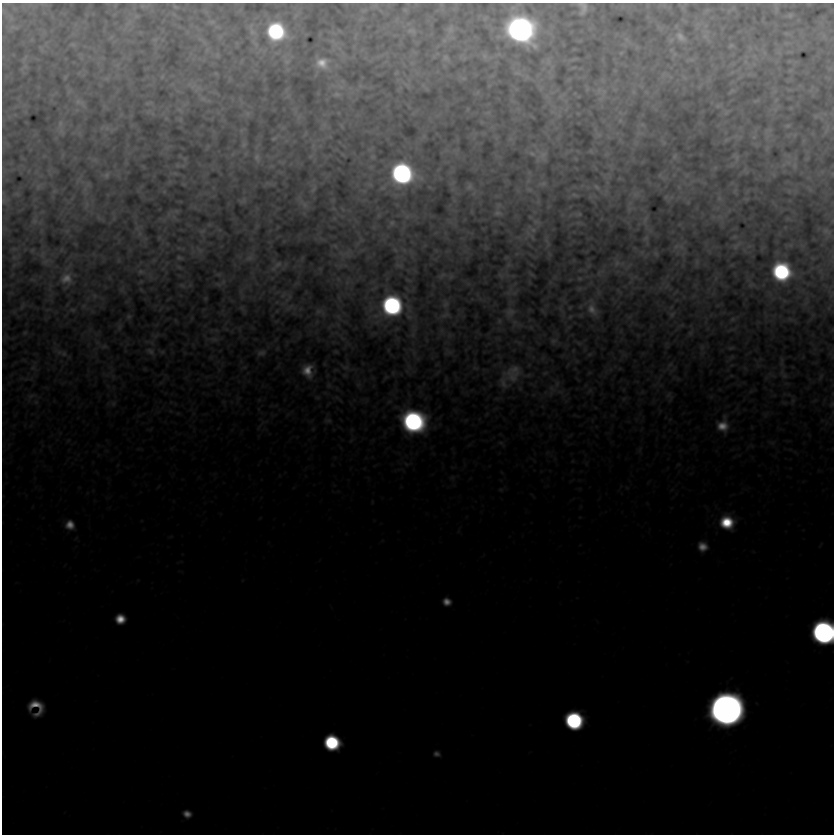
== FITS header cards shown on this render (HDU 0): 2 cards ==
NAXIS1  =                  832
NAXIS2  =                  832

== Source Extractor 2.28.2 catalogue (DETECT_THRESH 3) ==
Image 832 x 832 px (HDU 0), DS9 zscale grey, 1 PNG px = 1 image px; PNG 836 x 836 px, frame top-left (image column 1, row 832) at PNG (2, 3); no overlay
Background 1.13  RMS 1.1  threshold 3.32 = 3 sigma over >= 5 px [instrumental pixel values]
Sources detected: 377; all 377 listed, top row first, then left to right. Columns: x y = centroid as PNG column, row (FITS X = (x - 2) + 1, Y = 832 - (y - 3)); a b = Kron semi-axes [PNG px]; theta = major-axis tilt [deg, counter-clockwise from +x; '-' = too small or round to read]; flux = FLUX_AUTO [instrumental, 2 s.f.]
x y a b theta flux
144 6 17 6 4 300
175 7 5 3 - 120
776 7 14 4 -82 170
583 8 12 9 -85 780
733 8 5 5 - 96
174 14 9 3 -45 130
790 15 4 3 - 140
11 18 10 6 -90 250
212 22 10 6 -4 230
128 23 18 8 47 590
13 27 13 5 2 250
659 28 11 5 -41 220
450 29 12 8 74 530
252 30 11 5 -66 420
520 30 18 16 -33 75000
412 31 14 8 -19 380
276 32 14 13 - 14000
787 33 8 4 -10 130
355 36 12 2 73 110
824 36 7 4 -72 150
111 37 7 5 45 150
220 37 8 5 54 160
681 37 15 9 -48 890
706 37 26 10 -61 890
155 39 9 6 26 190
444 40 11 8 58 360
627 40 17 7 -46 470
671 40 9 7 26 240
204 42 14 6 -49 390
255 42 21 9 -67 660
334 43 18 9 -55 650
786 43 8 5 19 160
73 44 7 5 -12 180
731 46 5 4 - 170
750 48 11 6 -89 300
41 49 6 3 -61 130
207 50 11 6 75 280
671 50 7 6 - 160
414 52 9 5 -27 130
764 52 10 5 -63 280
779 52 9 7 -37 190
789 52 11 4 0 150
621 53 6 4 43 120
674 54 11 6 66 190
217 55 7 6 - 160
498 55 14 6 11 300
461 56 13 8 51 320
485 56 15 9 -62 510
754 57 12 6 -57 420
446 58 14 11 -45 540
24 59 11 5 63 220
286 59 21 12 -76 780
574 59 8 2 13 160
690 60 13 6 5 240
548 61 15 11 83 580
746 62 12 7 -48 400
322 63 19 15 -26 2000
412 63 8 6 0 240
117 65 7 6 - 220
24 67 9 5 62 330
573 68 9 3 5 120
790 70 7 5 21 110
732 72 7 4 44 130
79 73 6 4 55 94
216 73 4 3 - 88
396 73 6 5 - 130
417 73 8 6 -45 310
518 73 21 9 -19 620
663 74 11 8 43 360
491 76 10 4 19 160
65 77 4 3 - 96
162 77 6 4 73 110
684 77 10 5 -50 240
107 78 8 7 - 170
462 78 14 8 -18 390
406 84 19 8 -38 390
192 85 19 11 -17 860
489 85 7 5 68 110
339 86 30 9 -2 900
361 86 12 6 -17 270
399 88 11 4 55 140
426 89 7 4 -43 130
599 90 23 10 -90 380
604 91 25 5 71 360
732 91 6 3 34 180
633 92 7 6 - 180
646 92 7 4 -45 150
477 93 8 4 29 180
337 94 16 9 -2 630
288 96 8 6 28 210
546 96 7 5 -90 210
561 96 14 4 35 220
203 99 12 7 -31 370
776 100 8 5 60 180
512 101 10 4 -27 160
756 101 9 5 19 150
80 103 18 8 -33 490
149 103 6 3 7 140
185 104 7 4 19 170
719 105 10 6 20 230
468 109 6 4 89 91
776 109 14 5 50 280
180 110 11 5 -37 210
726 112 10 7 29 230
338 113 5 3 - 73
487 113 11 6 9 220
247 114 10 9 - 310
559 115 6 6 - 150
299 117 9 6 63 270
166 118 5 4 - 88
180 119 8 5 -75 160
620 120 8 6 88 200
482 122 6 5 - 110
60 124 19 9 85 550
323 125 13 8 66 380
642 125 8 6 -39 170
342 126 5 2 - 110
787 126 5 3 - 140
107 128 9 8 - 320
768 131 8 6 48 310
639 133 11 6 6 210
305 134 8 3 60 86
598 135 11 7 -30 250
424 136 7 6 - 140
736 136 13 7 4 380
330 137 6 4 -19 74
754 137 9 8 - 320
274 138 6 3 36 130
510 139 8 8 - 200
727 140 10 5 30 220
663 142 9 5 -52 140
244 144 10 7 84 310
313 146 12 6 -88 340
167 147 7 4 19 170
207 147 6 3 67 110
767 148 11 6 75 260
591 151 5 4 - 120
532 153 11 6 -24 340
606 154 8 5 27 130
343 155 6 4 -20 67
541 156 11 10 - 710
675 156 10 7 81 210
373 157 6 5 - 140
736 157 17 9 -78 500
257 158 14 8 -81 420
185 159 7 6 - 160
95 160 9 6 -16 220
788 162 14 8 1 570
177 165 6 6 - 150
794 166 11 7 -85 280
611 167 12 5 -61 220
715 168 8 6 45 170
745 171 7 5 -58 180
175 173 8 3 -2 190
402 174 15 14 - 31000
773 174 8 5 -59 160
106 175 9 7 36 300
687 175 7 6 - 180
662 176 9 4 -36 220
528 181 9 6 63 300
452 183 8 4 30 110
184 184 5 3 - 99
269 184 9 2 -11 160
543 184 14 8 9 460
88 185 8 7 - 220
370 185 7 6 - 150
39 186 12 6 45 240
469 186 6 5 - 260
383 187 10 6 31 220
597 187 12 7 -42 340
313 188 11 5 66 250
453 189 7 4 71 130
810 189 9 3 -45 120
529 190 11 7 -19 360
54 191 8 5 26 150
164 191 5 5 - 93
735 191 8 6 89 160
789 191 6 5 - 110
606 192 14 7 77 340
17 194 6 5 - 110
636 194 13 11 8 520
575 195 6 3 -11 180
666 197 4 4 - 120
670 198 11 4 45 170
719 198 10 8 -66 350
746 199 6 4 -5 120
3 200 11 8 81 260
243 201 6 5 - 250
538 201 9 7 75 200
688 202 5 5 - 100
303 203 12 4 -48 400
86 205 15 9 83 640
498 206 11 6 70 280
630 209 10 9 - 290
175 211 9 3 7 220
498 213 9 6 -13 330
578 214 6 3 5 170
379 215 7 4 72 110
407 216 7 7 - 240
174 217 13 6 -54 270
720 217 13 9 -34 650
100 218 17 6 -36 320
114 218 9 5 70 190
788 219 8 4 0 120
34 221 11 9 67 370
537 222 13 9 -32 370
392 223 7 6 - 200
579 223 11 4 -5 140
646 223 30 10 -72 830
209 224 6 5 - 110
257 226 8 5 60 160
277 227 5 3 - 56
532 229 16 14 -14 720
67 231 9 6 -13 230
202 231 11 9 26 360
827 232 11 8 -55 420
140 234 14 9 -80 600
532 237 14 6 -59 360
734 237 5 4 - 140
159 238 6 4 75 110
646 239 7 4 -79 230
547 242 19 6 -73 360
737 245 18 8 40 450
789 245 13 5 6 210
335 246 6 4 -45 100
676 246 16 9 41 490
749 246 8 7 - 270
32 250 4 3 - 120
200 250 15 9 -52 510
395 250 8 4 -54 140
404 250 8 4 -45 150
642 252 8 7 - 260
345 253 20 10 1 480
656 254 6 4 -61 190
42 255 14 9 90 490
14 257 9 7 -42 320
250 257 17 11 41 610
180 258 6 3 -12 180
118 260 7 4 -90 120
154 260 8 5 49 150
46 261 9 5 18 340
697 262 10 6 90 170
617 263 14 12 -79 630
278 264 18 10 32 610
399 265 6 3 -12 170
509 265 9 7 28 240
589 266 7 6 - 140
179 267 8 5 -16 150
141 272 15 9 3 610
600 272 16 8 40 500
781 272 14 13 - 15000
218 274 7 5 7 150
531 274 6 2 -37 140
442 275 11 6 33 200
501 275 11 7 -54 250
451 276 8 6 47 160
635 277 10 4 6 180
580 278 5 5 - 130
716 278 7 4 72 150
32 279 8 5 -6 180
66 279 19 16 89 1600
141 281 6 4 18 100
223 282 11 7 60 330
218 284 10 6 -16 210
182 285 9 5 -26 200
751 285 10 7 -5 210
667 286 7 4 45 160
579 288 7 6 - 170
122 289 10 8 -81 210
241 291 9 4 -82 250
509 291 17 8 62 400
598 292 10 7 -68 260
11 293 7 4 -18 100
514 293 14 7 32 300
283 295 12 7 59 390
94 296 9 8 - 350
289 297 9 7 -85 220
205 298 3 3 - 83
445 304 10 8 86 310
22 306 13 6 64 310
83 306 9 8 - 310
392 306 14 13 - 23000
289 307 15 6 31 350
570 307 4 3 - 86
243 309 8 3 -57 200
592 309 25 13 -66 1400
47 310 8 3 19 110
73 310 9 7 -5 230
561 310 20 6 -66 390
543 311 8 4 -53 100
320 312 12 6 -19 280
510 313 14 12 48 650
672 314 9 6 48 190
445 315 12 7 20 290
129 316 6 5 - 180
409 317 11 7 -24 340
570 317 6 5 - 130
733 319 7 5 16 140
175 320 6 3 -71 70
499 321 7 6 - 160
514 322 12 10 10 480
119 327 10 7 80 230
216 330 10 6 -11 250
25 333 4 4 - 120
413 333 19 6 72 410
690 333 8 6 51 170
155 336 11 6 23 230
342 338 10 5 -27 250
214 339 19 8 0 600
553 341 10 9 - 320
579 343 8 5 -27 160
104 346 11 7 10 300
702 347 8 6 89 230
731 348 7 4 12 140
150 351 16 10 -32 590
162 352 8 5 0 150
336 352 4 3 - 120
449 352 9 6 -12 200
261 353 10 7 12 440
64 354 12 9 -34 500
589 354 8 5 27 130
732 357 8 5 36 130
782 360 9 6 86 190
670 365 10 6 45 270
244 367 9 5 20 160
345 367 17 9 -20 610
33 368 10 8 -8 350
514 369 32 15 -17 1400
308 371 12 11 - 1800
545 373 8 4 15 140
783 374 19 10 -57 640
113 376 9 6 -70 270
731 376 6 4 18 79
512 377 29 17 -9 1900
820 377 11 5 63 200
503 382 29 15 89 1300
358 384 8 8 - 260
557 384 15 7 72 450
329 385 9 8 - 280
552 390 20 12 80 910
590 390 10 6 45 210
31 396 13 7 26 340
669 396 8 5 -73 270
317 397 8 5 -14 150
338 399 13 3 -44 160
624 399 7 6 - 180
793 401 10 6 66 220
36 402 6 6 - 200
113 403 10 9 - 340
784 403 10 5 -10 170
832 404 9 6 69 190
171 411 6 4 -70 97
178 413 6 5 - 100
328 420 10 7 -6 270
413 421 17 15 -23 30000
723 425 19 15 85 2000
313 429 5 5 - 110
68 440 8 3 45 100
351 440 8 4 37 140
501 443 11 5 -30 230
772 443 10 6 -4 280
640 450 9 4 71 160
406 464 8 5 -26 220
452 478 9 7 38 290
501 490 8 5 -6 170
727 522 14 13 - 4500
70 525 12 11 - 1300
702 546 11 10 - 1200
447 602 8 7 - 910
120 619 9 8 - 1900
823 632 14 13 - 61000
36 707 16 14 -52 2800
726 710 16 15 - 330000
574 721 12 12 - 19000
332 743 12 11 - 11000
437 754 7 6 - 380
187 814 9 7 -19 820
At the frame edge (FLAGS 8, measured only in part): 5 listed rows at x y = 583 8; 520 30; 3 200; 832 404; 823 632